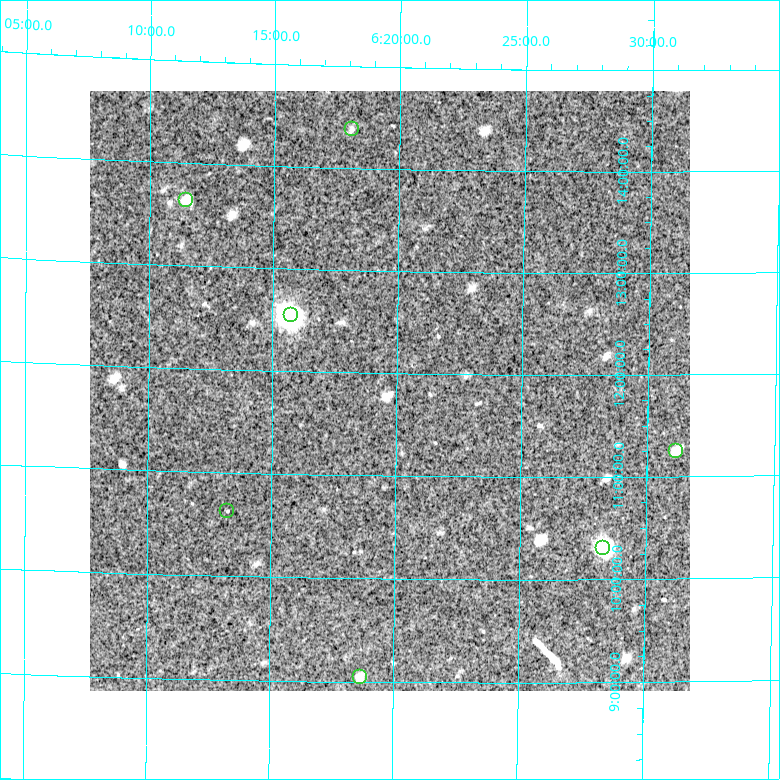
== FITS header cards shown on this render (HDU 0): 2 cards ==
NAXIS1  =                  600
NAXIS2  =                  600

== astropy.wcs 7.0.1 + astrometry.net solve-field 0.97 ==
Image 600 x 600 px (HDU 0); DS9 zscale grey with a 90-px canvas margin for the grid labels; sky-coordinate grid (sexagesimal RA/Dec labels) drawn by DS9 from the SOLVED WCS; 7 Tycho-2 reference stars matched to detected sources circled (green)
Header WCS: none
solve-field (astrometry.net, Tycho-2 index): SOLVED blind (the file carries no WCS)
Solved WCS: RA---TAN-SIP/DEC--TAN-SIP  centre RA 06:19:43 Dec +11:50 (94.93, +11.83 deg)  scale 35.3 arcsec/px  FOV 353.0' x 351.4'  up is -1 deg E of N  parity flipped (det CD > 0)
(file carries no celestial WCS; the grid is the blind solution)
Tycho-2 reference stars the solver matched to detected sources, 7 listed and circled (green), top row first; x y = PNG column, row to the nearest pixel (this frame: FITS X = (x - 90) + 1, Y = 600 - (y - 91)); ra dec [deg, ICRS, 3 dp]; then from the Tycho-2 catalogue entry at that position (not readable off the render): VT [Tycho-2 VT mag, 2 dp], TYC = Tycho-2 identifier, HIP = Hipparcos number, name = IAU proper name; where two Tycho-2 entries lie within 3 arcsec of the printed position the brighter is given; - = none
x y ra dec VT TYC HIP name
352 129 94.523 +14.383 6.13 743-2547-1 29931 -
186 200 92.866 +13.639 6.04 742-2474-1 29371 -
291 315 93.937 +12.551 5.47 739-2616-1 29736 -
676 451 97.790 +11.251 6.12 741-1402-1 31066 -
227 511 93.302 +10.627 6.50 734-2214-1 29525 -
603 548 97.078 +10.304 6.29 736-866-1 30804 -
360 677 94.668 +9.047 6.32 731-3781-1 29982 -